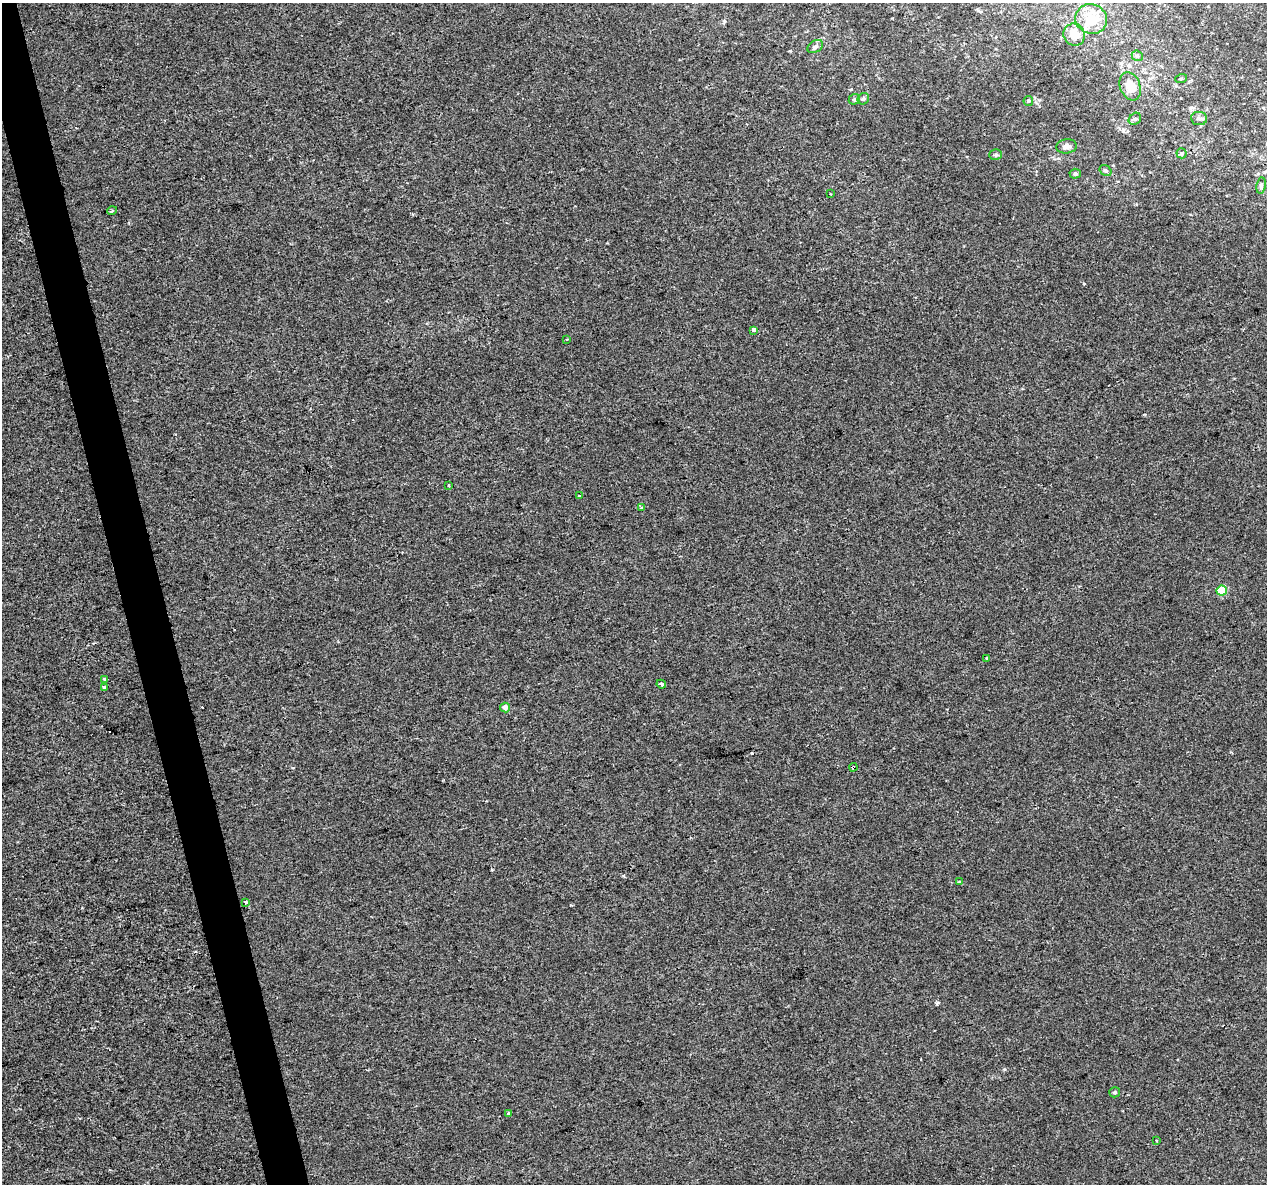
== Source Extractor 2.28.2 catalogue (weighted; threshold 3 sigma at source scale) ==
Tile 11 of 4 x 4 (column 3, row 3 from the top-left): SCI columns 2533-3797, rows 1272-2453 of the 5063 x 4856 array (HDU 1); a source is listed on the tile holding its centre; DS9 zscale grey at full resolution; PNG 1269 x 1186 px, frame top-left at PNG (2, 3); each listed source drawn as its Kron ellipse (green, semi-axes under 4 px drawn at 4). Shown black and unused: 3% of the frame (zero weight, under 2 of 3 exposures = <1% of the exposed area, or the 3 px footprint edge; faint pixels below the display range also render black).
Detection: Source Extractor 2.28.2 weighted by HDU 2 'WHT'; one run over the whole footprint, this tile lists its part. Background -8.11e-05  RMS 0.0042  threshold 0.0191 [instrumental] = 3 sigma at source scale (4.5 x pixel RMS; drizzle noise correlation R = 1.50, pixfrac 1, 0.0396/0.0396 arcsec/px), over >= 5 px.
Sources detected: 41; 5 cosmic-ray / hot-pixel residue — neither listed nor drawn; the other 36 listed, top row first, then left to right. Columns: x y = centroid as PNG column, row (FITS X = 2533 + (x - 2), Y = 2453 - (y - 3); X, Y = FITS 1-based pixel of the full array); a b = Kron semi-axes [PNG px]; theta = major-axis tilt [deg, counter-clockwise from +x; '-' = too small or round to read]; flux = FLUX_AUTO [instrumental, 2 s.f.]
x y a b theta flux
1091 19 16 14 -23 10
1074 35 11 10 - 5.4
815 47 8 5 32 1.3
1137 56 6 5 - 0.77
1181 79 6 4 19 0.46
1130 86 14 10 -70 7.7
854 99 6 5 - 0.69
863 99 6 5 - 0.82
1028 101 5 4 - 0.53
1199 118 8 6 -6 1.2
1135 119 7 5 43 0.91
1066 146 10 7 5 2.2
1182 153 5 5 - 0.79
996 155 6 5 - 0.79
1106 171 6 5 - 0.89
1075 174 5 5 - 1
1261 186 8 5 82 0.79
831 194 3 2 - 0.31
112 211 5 3 - 0.43
753 330 3 3 - 11
567 340 2 2 - 0.49
449 485 3 3 - 1.5
579 495 3 3 - 1.5
642 508 3 3 - 2.2
1222 590 5 5 - 14
987 658 3 3 - 0.76
105 680 4 3 - 3.2
661 684 5 3 - 3.4
105 687 4 3 - 2.5
505 707 5 5 - 2.7
853 767 4 3 - 2.1
959 882 3 2 - 0.64
246 902 3 3 - 3.2
1115 1092 5 5 - 0.71
509 1113 3 3 - 0.63
1157 1141 3 2 - 0.38
Overlapping masked pixels (flux is a lower limit): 1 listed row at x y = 853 767
Unlisted compact peaks at least as high as the median listed source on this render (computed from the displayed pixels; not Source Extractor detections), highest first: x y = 937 1004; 623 876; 1004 1069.